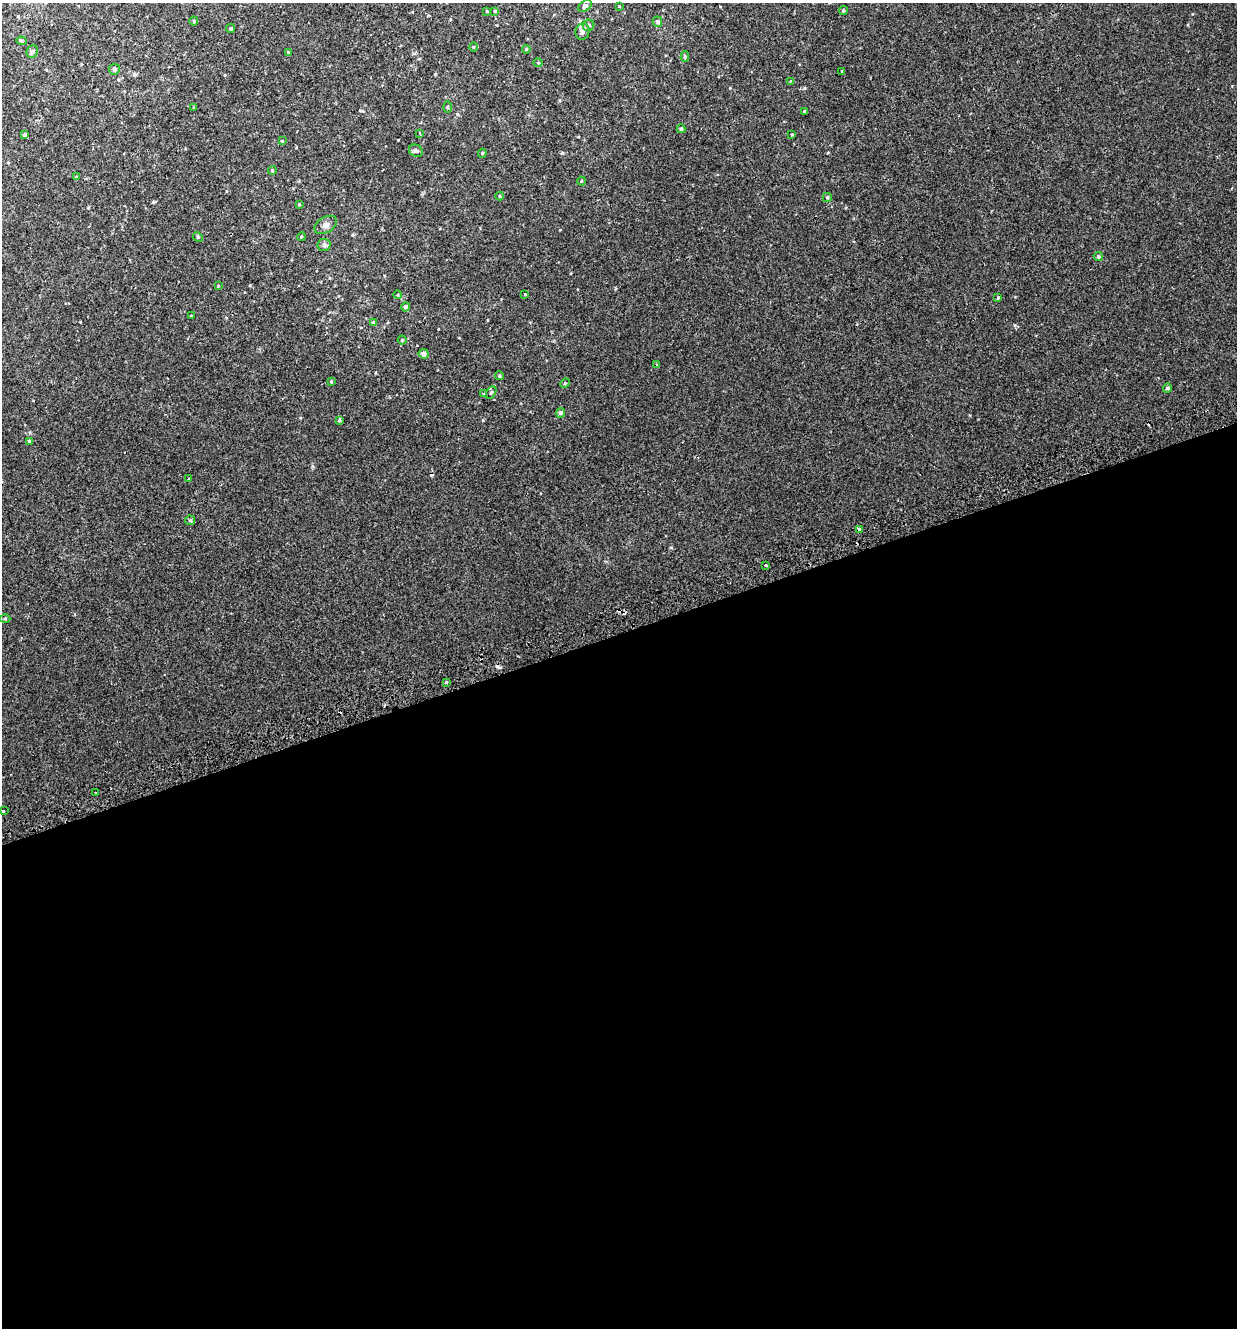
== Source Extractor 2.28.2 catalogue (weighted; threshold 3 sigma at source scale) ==
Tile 15 of 4 x 4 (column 3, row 4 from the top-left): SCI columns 2573-3807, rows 45-1370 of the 5195 x 5393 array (HDU 1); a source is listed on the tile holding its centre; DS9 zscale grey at full resolution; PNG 1239 x 1330 px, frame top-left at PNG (2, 3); each listed source drawn as its Kron ellipse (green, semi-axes under 4 px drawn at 4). Shown black and unused: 52% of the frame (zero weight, under 2 of 3 exposures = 3% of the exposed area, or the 3 px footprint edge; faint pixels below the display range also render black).
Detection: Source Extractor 2.28.2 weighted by HDU 2 'WHT'; one run over the whole footprint, this tile lists its part. Background 0.00112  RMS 0.0029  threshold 0.0128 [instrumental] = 3 sigma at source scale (4.5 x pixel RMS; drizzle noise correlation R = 1.50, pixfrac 1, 0.0396/0.0396 arcsec/px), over >= 5 px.
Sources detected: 73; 5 cosmic-ray / hot-pixel residue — neither listed nor drawn; the other 68 listed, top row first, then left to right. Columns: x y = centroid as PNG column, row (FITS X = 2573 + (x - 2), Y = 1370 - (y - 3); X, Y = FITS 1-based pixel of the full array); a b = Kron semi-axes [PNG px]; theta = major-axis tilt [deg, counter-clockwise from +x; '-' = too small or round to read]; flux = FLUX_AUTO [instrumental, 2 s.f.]
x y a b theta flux
585 6 7 5 37 1
619 6 3 2 - 0.2
487 11 3 3 - 0.28
495 11 4 4 - 0.29
843 11 4 4 - 0.38
194 21 4 4 - 0.25
657 22 5 4 - 0.86
589 25 6 5 - 0.65
231 28 4 4 - 0.35
582 31 8 7 - 0.96
22 41 5 4 - 0.37
473 47 5 3 - 0.22
526 49 4 3 - 0.3
32 52 6 5 - 0.58
288 53 4 3 - 0.19
685 57 5 4 - 0.39
538 63 5 3 - 0.21
114 69 5 5 - 0.88
842 71 3 3 - 0.23
790 81 4 3 - 0.18
447 107 6 4 -89 0.29
194 108 4 3 - 0.23
804 111 4 3 - 0.32
681 129 4 4 - 0.49
420 133 4 3 - 0.22
792 134 4 2 - 0.19
24 135 4 4 - 0.58
282 141 3 3 - 0.19
416 151 7 5 -26 0.65
482 153 4 4 - 0.31
272 171 4 3 - 0.39
76 177 4 3 - 0.22
581 181 4 3 - 0.21
500 196 4 4 - 0.27
827 197 4 4 - 0.4
299 205 3 3 - 0.23
326 225 12 7 31 1.1
198 237 5 4 - 0.37
301 237 4 3 - 0.24
324 245 6 6 - 0.55
1098 256 4 4 - 0.5
218 286 4 3 - 0.19
525 294 3 2 - 0.18
398 295 4 3 - 0.19
998 298 3 3 - 0.3
406 307 4 4 - 0.69
191 316 3 3 - 0.27
374 322 4 4 - 0.49
402 340 4 4 - 0.36
424 354 5 5 - 1.4
656 364 3 3 - 0.21
499 376 4 4 - 0.34
331 382 4 3 - 0.29
565 383 5 4 - 0.29
1167 388 4 4 - 0.67
491 392 7 4 61 0.53
484 394 4 4 - 0.32
561 413 5 4 - 0.86
339 420 4 3 - 0.54
29 441 3 3 - 0.56
189 479 4 2 - 0.19
190 520 5 4 - 0.35
859 530 4 4 - 3.1
766 566 3 3 - 1.8
5 618 5 3 - 0.26
446 683 3 3 - 0.91
95 792 3 2 - 0.2
3 811 3 2 - 0.28
Overlapping masked pixels (flux is a lower limit): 1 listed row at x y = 859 530